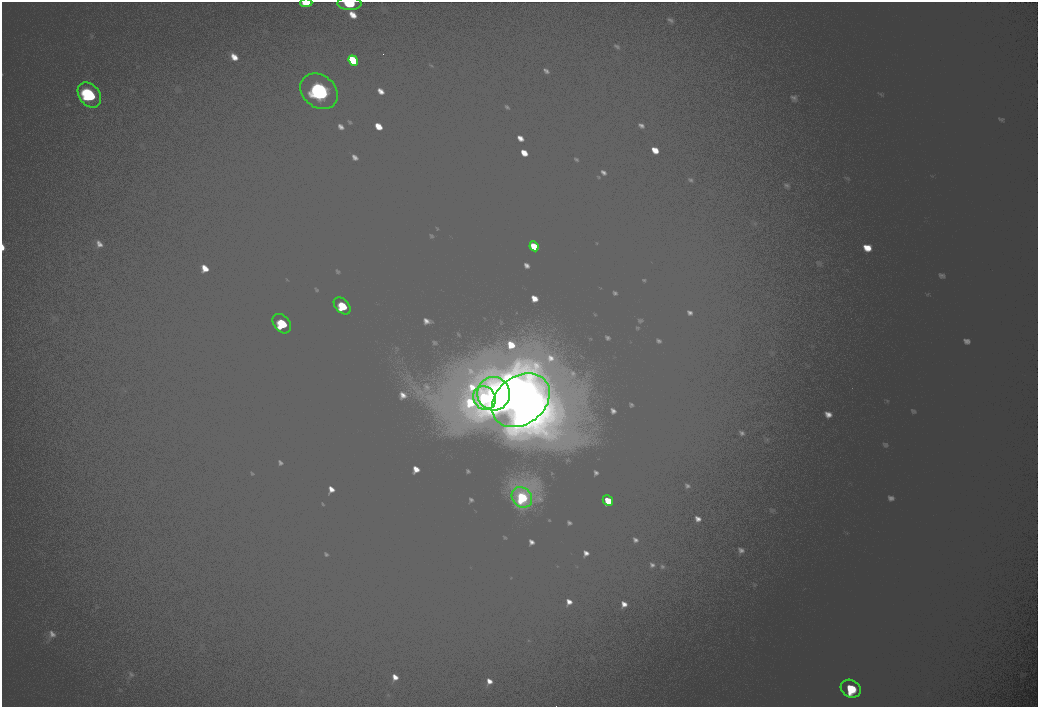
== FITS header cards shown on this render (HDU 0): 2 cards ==
NAXIS1  =                 2072
NAXIS2  =                 1410

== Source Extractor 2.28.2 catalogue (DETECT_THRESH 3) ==
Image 2072 x 1410 px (HDU 0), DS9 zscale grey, zoomed out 1/2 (1 PNG px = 2 x 2 image px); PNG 1040 x 709 px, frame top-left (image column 1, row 1410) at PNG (2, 2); each listed source drawn as its Kron ellipse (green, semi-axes under 4 px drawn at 4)
Background 103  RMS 30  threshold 90.8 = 3 sigma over >= 5 px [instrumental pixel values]
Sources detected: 14; all 14 listed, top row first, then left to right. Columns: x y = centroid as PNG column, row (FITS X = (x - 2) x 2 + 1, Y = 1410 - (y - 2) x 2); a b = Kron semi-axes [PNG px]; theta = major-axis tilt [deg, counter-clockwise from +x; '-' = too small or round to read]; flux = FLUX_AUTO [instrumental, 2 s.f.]
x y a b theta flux
306 3 6 2 2 6700
349 3 12 6 -2 26000
353 61 5 4 - 12000
319 91 20 16 -38 120000
89 95 14 10 -52 55000
534 246 5 3 - 9100
342 306 10 6 -47 25000
282 324 11 8 -49 32000
494 394 17 16 - 150000
484 398 12 11 - 58000
521 400 32 24 37 410000
522 497 11 9 -46 41000
608 501 5 5 - 12000
851 689 10 8 -27 33000
At the frame edge (FLAGS 8, measured only in part): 2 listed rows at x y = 306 3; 349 3